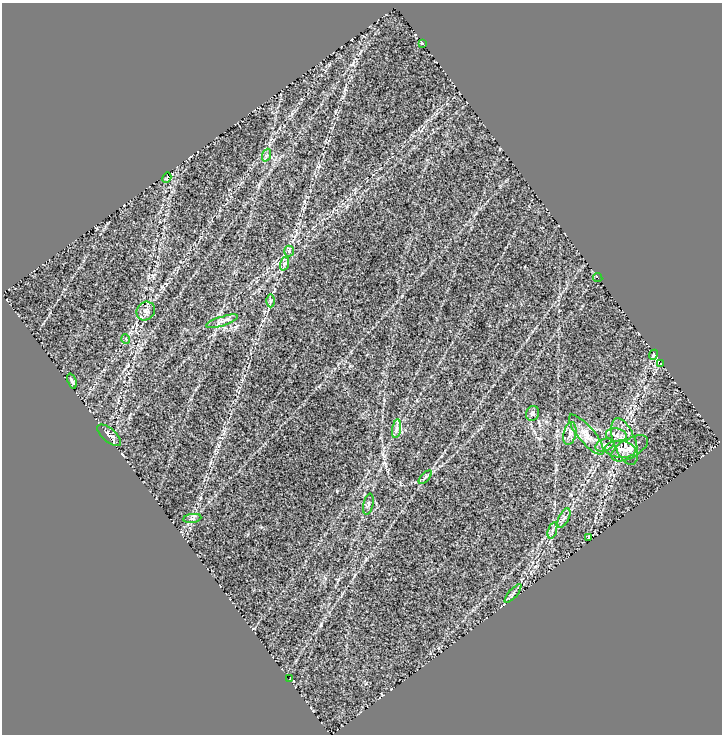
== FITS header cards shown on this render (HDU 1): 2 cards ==
NAXIS1  =                  720
NAXIS2  =                  732

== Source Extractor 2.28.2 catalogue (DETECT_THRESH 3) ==
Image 720 x 732 px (HDU 1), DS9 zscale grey, 1 PNG px = 1 image px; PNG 724 x 736 px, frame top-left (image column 1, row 732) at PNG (2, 3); each listed source drawn as its Kron ellipse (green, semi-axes under 4 px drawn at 4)
Background 0.767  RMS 0.059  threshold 0.176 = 3 sigma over >= 5 px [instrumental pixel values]
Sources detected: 31; all 31 listed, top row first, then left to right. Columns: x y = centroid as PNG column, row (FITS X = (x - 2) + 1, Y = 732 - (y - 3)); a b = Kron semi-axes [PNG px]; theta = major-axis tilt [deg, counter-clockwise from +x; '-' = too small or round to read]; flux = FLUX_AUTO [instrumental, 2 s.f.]
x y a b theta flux
422 43 3 2 - 2.7
267 155 6 4 70 7.7
167 178 5 2 - 3.7
289 251 5 5 - 7.3
284 264 7 4 71 8.1
598 278 5 2 - 3.1
270 301 6 4 89 6.4
146 311 10 8 48 20
222 321 16 4 18 18
126 339 5 3 - 2.8
653 355 5 3 - 5.7
661 364 3 2 - 3.3
72 381 8 4 -70 7.2
532 413 8 6 71 9.8
397 429 9 4 81 13
570 433 11 6 77 19
109 435 14 6 -41 18
586 435 25 8 -50 48
616 435 10 6 -10 20
625 442 24 11 -69 65
605 445 10 6 21 17
630 448 20 9 29 41
620 449 15 8 -4 36
425 477 8 3 45 7.3
368 504 11 5 78 9.8
192 518 9 4 8 10
564 518 10 5 64 12
552 530 8 4 72 10
589 537 3 3 - 3.9
513 593 12 3 49 9.4
290 678 2 2 - 1.7